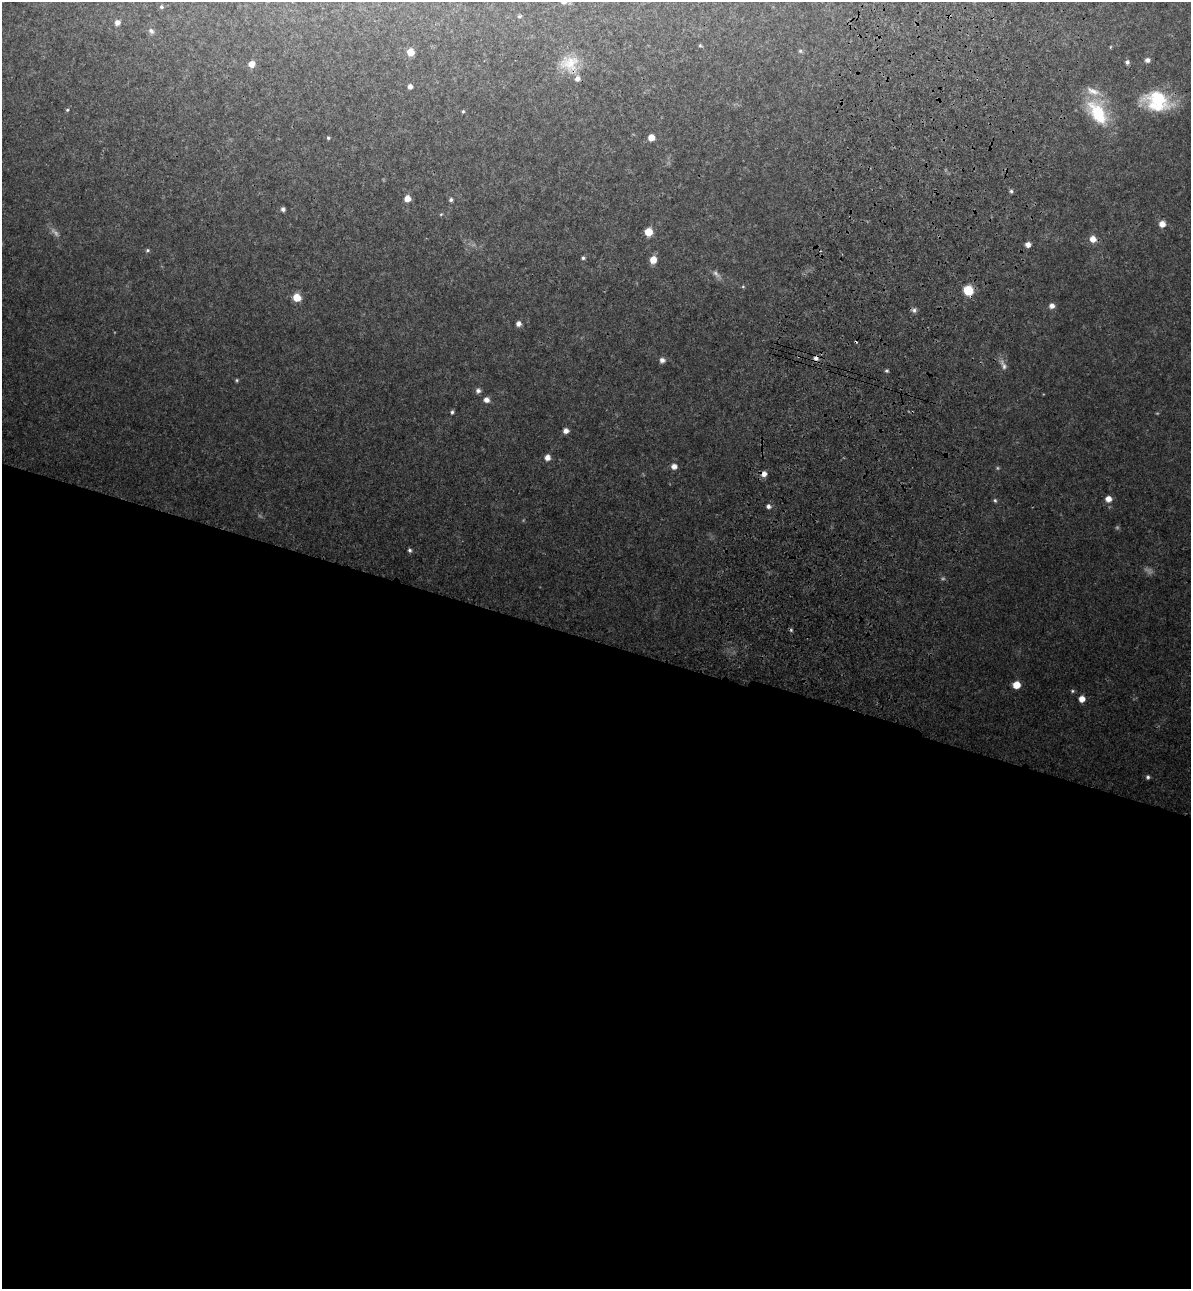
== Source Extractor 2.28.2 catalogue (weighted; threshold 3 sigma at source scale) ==
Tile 14 of 4 x 4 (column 2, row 4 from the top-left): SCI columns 1433-2621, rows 46-1332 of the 5366 x 5236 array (HDU 1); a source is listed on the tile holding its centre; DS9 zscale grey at full resolution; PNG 1193 x 1291 px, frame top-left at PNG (2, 2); no overlay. Shown black and unused: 51% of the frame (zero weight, under 3 of 4 exposures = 6% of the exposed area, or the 3 px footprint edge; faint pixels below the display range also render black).
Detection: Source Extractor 2.28.2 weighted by HDU 2 'WHT'; one run over the whole footprint, this tile lists its part. Background 0.0497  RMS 0.0045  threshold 0.0203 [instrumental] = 3 sigma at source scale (4.5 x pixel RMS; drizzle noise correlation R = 1.50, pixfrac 1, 0.05/0.05 arcsec/px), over >= 5 px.
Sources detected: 67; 6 too faint to see at this stretch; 2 cosmic-ray / hot-pixel residue — not listed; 2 inside a brighter listed object's ellipse — not listed separately; the other 57 listed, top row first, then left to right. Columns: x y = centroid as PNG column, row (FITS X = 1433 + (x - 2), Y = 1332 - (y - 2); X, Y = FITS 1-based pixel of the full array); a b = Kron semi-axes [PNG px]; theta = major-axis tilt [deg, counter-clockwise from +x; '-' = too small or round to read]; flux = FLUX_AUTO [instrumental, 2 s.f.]
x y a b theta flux
161 7 5 4 - 0.77
519 16 6 4 19 0.63
117 23 6 6 - 2.2
151 31 8 6 -45 1.4
700 45 4 4 - 0.53
1110 47 5 3 - 0.4
800 51 6 5 - 0.69
410 52 6 5 - 7.2
1147 60 5 5 - 1.8
1127 62 5 4 - 1.1
569 63 26 21 4 12
251 64 7 6 - 3.4
410 86 5 4 - 2.2
1157 101 29 21 -19 25
67 110 5 4 - 0.57
463 111 4 4 - 0.62
1097 113 34 19 -58 25
651 137 5 5 - 4.6
328 138 4 4 - 0.64
1011 191 5 4 - 0.86
407 198 6 5 - 4.3
451 200 5 4 - 1
283 209 5 5 - 1.3
441 214 5 4 - 0.47
1162 224 6 6 - 3.8
648 232 6 5 - 9.3
1093 239 7 6 - 4.1
1028 244 5 5 - 2.4
147 250 5 5 - 0.74
583 258 5 4 - 0.87
653 260 6 6 - 6.1
743 286 5 3 - 0.48
968 290 8 7 - 14
297 297 7 6 - 8.1
1052 306 6 6 - 2.4
914 310 8 6 -46 1.4
518 324 5 5 - 2.2
816 358 6 6 - 2
662 360 6 5 - 2.1
1003 365 16 6 -64 2.4
886 371 5 4 - 0.7
237 380 5 4 - 0.61
478 391 6 6 - 1.6
486 400 6 5 - 2.6
452 412 5 4 - 0.87
566 431 6 5 - 2.3
547 457 6 6 - 2.8
674 466 6 6 - 2.8
764 474 7 6 - 2.8
1108 499 6 6 - 3.7
995 500 6 5 - 0.81
768 506 5 5 - 1.6
409 550 5 5 - 0.97
1016 685 6 6 - 6.9
1072 691 6 4 -22 0.68
1082 699 5 5 - 4.4
1148 777 5 4 - 0.95
Overlapping masked pixels (flux is a lower limit): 4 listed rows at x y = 569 63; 968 290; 816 358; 764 474